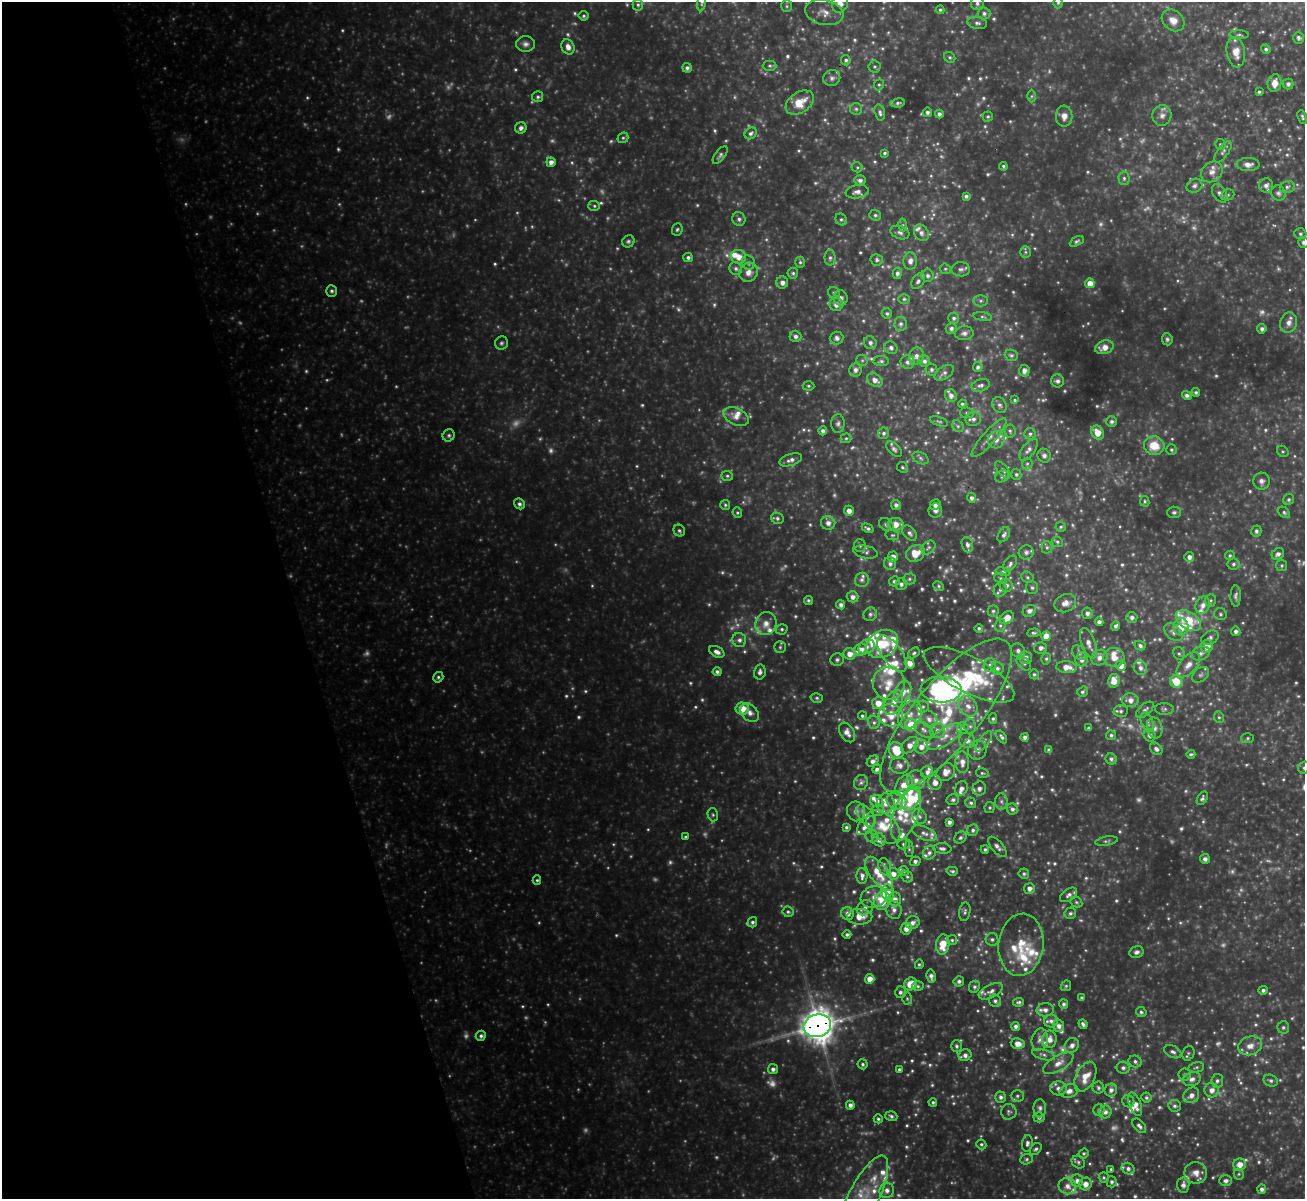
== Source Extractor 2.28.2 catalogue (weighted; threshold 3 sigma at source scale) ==
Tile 5 of 4 x 4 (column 1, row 2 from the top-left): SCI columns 2-1304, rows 2539-3735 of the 5214 x 5201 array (HDU 1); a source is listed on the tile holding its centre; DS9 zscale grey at full resolution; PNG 1307 x 1201 px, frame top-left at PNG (2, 2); each listed source drawn as its Kron ellipse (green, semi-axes under 4 px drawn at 4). Shown black and unused: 22% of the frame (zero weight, under 3 of 4 exposures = <1% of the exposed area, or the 3 px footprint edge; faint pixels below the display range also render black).
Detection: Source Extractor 2.28.2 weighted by HDU 2 'WHT'; one run over the whole footprint, this tile lists its part. Background 0.353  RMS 0.038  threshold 0.169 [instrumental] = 3 sigma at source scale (4.5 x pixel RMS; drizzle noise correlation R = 1.50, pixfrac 1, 0.05/0.05 arcsec/px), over >= 5 px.
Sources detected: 938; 115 too faint to see at this stretch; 2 inside a brighter object's white glare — neither listed nor drawn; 99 inside a brighter listed object's ellipse — not listed separately; of the other 722, all 500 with FLUX_AUTO >= 6.2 (the completeness limit of this list) listed and drawn (222 fainter detections not listed), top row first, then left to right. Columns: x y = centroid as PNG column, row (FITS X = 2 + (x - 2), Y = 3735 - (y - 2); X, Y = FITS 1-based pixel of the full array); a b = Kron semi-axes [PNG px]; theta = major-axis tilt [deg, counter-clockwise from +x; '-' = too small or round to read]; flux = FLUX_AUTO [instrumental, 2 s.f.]
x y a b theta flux
702 3 8 4 79 6.8
840 3 9 8 - 36
977 3 6 6 - 12
1058 3 5 5 - 6.5
638 5 6 5 - 7.9
787 6 6 5 - 7.8
940 10 4 4 - 6.8
824 13 19 12 -11 44
984 13 6 6 - 12
583 16 5 5 - 7
1173 20 12 10 -39 35
977 23 10 6 -10 13
1239 35 10 3 -3 6.9
1299 38 6 5 - 10
525 44 9 8 - 16
568 47 8 6 -67 25
1266 49 4 4 - 8.5
1236 52 15 9 -81 48
950 57 6 5 - 6.7
846 60 5 4 - 8.4
770 66 7 5 0 7
874 67 6 6 - 7.4
687 68 5 4 - 12
832 78 8 8 - 14
1275 83 9 7 77 35
1288 84 5 5 - 10
879 85 6 4 68 6.3
1259 92 4 4 - 6.4
1031 96 6 4 89 6.5
538 97 5 5 - 9.3
800 103 15 10 33 76
898 103 7 4 8 7.8
856 109 6 6 - 8.4
927 112 4 4 - 12
880 113 8 5 -74 12
939 114 4 4 - 14
988 116 5 5 - 6.4
1064 116 10 8 88 30
1162 116 10 9 - 23
1302 117 7 4 -68 7.6
521 128 6 5 - 16
751 133 6 5 - 11
623 138 6 5 - 7
1220 144 5 5 - 6.5
1223 152 13 5 54 12
885 153 3 3 - 6.3
720 155 10 5 52 9.7
551 162 5 4 - 21
1248 164 11 6 0 25
1003 166 4 4 - 6.9
857 167 5 5 - 6.2
1212 172 11 9 39 27
1124 178 6 5 - 9.4
860 180 6 5 - 14
1266 185 7 7 - 15
1194 186 8 6 27 13
1287 187 7 5 15 11
857 192 11 6 9 19
1220 193 10 6 -57 15
1278 193 8 7 - 11
1228 195 7 5 21 7.5
966 196 4 4 - 9.5
594 206 6 5 - 7.4
875 215 6 5 - 7.7
739 219 7 6 - 12
841 219 6 5 - 7.6
902 225 6 4 89 8.3
677 229 6 5 - 7.1
900 232 10 6 -20 15
921 233 8 7 - 18
1300 234 6 5 - 7.6
628 241 6 6 - 8.4
1077 241 8 4 29 8
1304 242 5 5 - 11
1025 252 6 5 - 7
738 257 7 7 - 36
688 258 5 4 - 11
830 258 8 5 -90 11
877 260 6 5 - 9.7
910 261 9 7 85 18
800 262 5 5 - 7.3
748 263 7 6 - 11
736 268 6 6 - 11
945 269 6 5 - 6.3
961 269 9 7 0 13
748 272 10 9 - 27
793 273 5 5 - 7.5
897 273 6 4 77 11
927 276 6 6 - 12
918 281 8 6 55 12
782 282 6 6 - 20
1090 283 5 5 - 36
332 291 6 5 - 8.6
834 293 6 5 - 9.1
841 298 8 7 - 15
904 299 6 5 - 7.4
981 301 7 5 0 8.4
836 304 7 6 - 23
887 314 5 5 - 7.5
982 317 9 3 -9 6.8
954 318 5 5 - 9.6
1289 323 10 8 72 22
901 324 7 6 - 13
951 329 5 5 - 12
1262 329 5 4 - 11
964 333 9 7 7 15
796 336 6 5 - 14
837 338 7 6 - 12
1167 339 6 5 - 8.2
501 343 7 6 - 8.9
870 343 6 6 - 13
1104 347 9 6 17 36
891 348 7 6 - 11
1011 355 7 5 -23 8.7
916 356 8 7 - 19
862 360 6 5 - 8.2
881 361 7 5 -1 8.7
924 361 6 5 - 13
908 362 7 6 - 14
978 367 5 5 - 9.4
855 370 6 6 - 17
931 370 6 5 - 8.8
1024 371 6 5 - 19
944 373 11 6 33 15
875 380 8 6 -32 24
1057 381 6 6 - 13
981 385 9 6 14 14
808 386 6 4 -3 6.3
1196 392 4 4 - 8.5
951 395 7 5 -57 17
1187 395 5 4 - 13
1015 400 4 4 - 7
962 404 4 4 - 6.6
999 405 8 6 -56 12
967 413 7 5 -11 8.7
736 417 13 8 -24 31
973 419 8 7 - 15
939 421 9 4 -18 7.1
1112 421 5 5 - 11
838 423 9 6 88 13
958 426 6 5 - 8.3
823 431 4 4 - 14
1010 431 6 5 - 8.2
1097 432 7 6 - 55
884 433 5 5 - 9.9
1030 434 5 5 - 9.2
449 435 6 5 - 8.5
846 438 5 5 - 6.4
989 438 25 6 49 34
996 440 8 8 - 28
1154 446 10 9 - 79
894 449 9 5 -45 11
1029 450 13 6 52 18
1171 450 5 5 - 6.3
1283 451 6 5 - 6.2
1044 456 7 6 - 12
920 458 8 5 -29 10
791 460 12 6 18 20
1027 464 6 5 - 7.4
902 467 6 5 - 6.5
1003 470 10 5 -51 10
1016 474 5 5 - 7.6
727 476 6 5 - 7
1002 476 7 5 29 10
1261 481 8 8 - 17
971 498 5 4 - 12
1289 499 6 5 - 8
1145 501 5 4 - 6.3
519 504 6 5 - 12
725 505 5 5 - 6.4
896 505 5 5 - 13
935 505 5 5 - 20
935 510 7 6 - 15
849 511 5 5 - 24
1174 512 7 6 - 9
1284 512 7 5 -41 8.1
737 513 5 4 - 6.2
777 518 6 5 - 9.8
828 523 7 6 - 22
896 524 8 6 0 46
886 525 8 6 -31 13
1061 527 5 5 - 6.5
868 528 6 4 -29 10
679 531 6 5 - 8
1256 531 6 5 - 10
910 533 9 6 -49 13
892 535 7 5 -12 6.9
1004 535 8 5 57 13
1057 542 6 5 - 7.3
967 545 8 5 -73 13
860 546 6 6 - 9
928 547 8 5 45 9
1047 547 6 5 - 9.1
865 552 12 6 -11 12
1026 552 7 7 - 14
915 553 10 8 28 66
1278 554 6 5 - 15
1230 555 5 4 - 6.5
893 557 5 5 - 27
1189 557 5 5 - 16
890 564 6 6 - 14
1010 564 9 5 56 12
1233 564 6 5 - 8.9
1282 565 5 5 - 7
1003 572 7 3 -10 6.3
1027 577 6 5 - 7.3
1001 578 6 5 - 7.2
909 579 6 5 - 8
862 580 7 7 - 12
894 581 5 5 - 8.4
901 584 6 5 - 11
1006 585 7 6 - 16
939 586 5 4 - 6.5
1032 588 6 6 - 8.4
1000 589 7 6 - 12
1236 596 10 5 90 12
853 597 6 5 - 19
808 600 4 4 - 7.2
1211 601 6 5 - 7.5
1065 603 11 9 24 29
841 605 4 4 - 16
1203 605 9 7 71 24
993 611 5 5 - 8.3
1029 611 7 5 27 15
1087 613 6 5 - 15
870 614 7 6 - 11
1220 614 6 6 - 7.7
1132 617 5 5 - 13
1007 618 7 5 38 46
1188 620 14 8 -33 170
1099 622 4 4 - 14
766 624 12 10 71 32
1000 625 6 5 - 9.2
1115 626 5 4 - 10
1181 627 9 7 87 81
979 628 4 4 - 7.7
782 629 6 5 - 8
1236 631 4 4 - 12
1173 632 11 7 -41 19
1034 633 7 4 4 7.3
1046 636 5 4 - 46
1210 637 9 6 24 12
739 640 7 6 - 15
1089 643 16 7 -70 27
882 644 17 13 33 140
1140 645 5 4 - 10
1207 646 6 6 - 37
780 647 6 6 - 7.8
867 647 8 7 - 15
1041 648 6 5 - 15
861 650 6 6 - 27
1018 650 7 6 - 12
717 652 8 5 -28 20
914 653 6 4 38 6.9
1079 653 8 6 -52 12
1201 653 9 7 22 17
850 654 6 6 - 29
892 654 21 10 -54 38
1179 654 7 5 -65 8.8
1026 657 6 6 - 16
1114 657 10 9 - 41
1099 658 8 7 - 24
1046 659 6 4 75 7.1
837 660 7 6 - 10
1082 660 7 6 - 19
910 663 5 4 - 28
1024 663 8 5 -43 9.4
990 665 7 6 - 11
1188 665 15 8 49 38
1121 666 5 5 - 39
1066 667 10 6 -4 36
997 668 6 6 - 12
1140 668 7 6 - 18
717 672 4 4 - 12
760 672 7 5 79 16
1034 674 5 4 - 6.8
969 675 50 17 -27 250
1200 675 9 6 38 12
438 677 5 5 - 7.9
1114 681 7 5 80 44
1176 682 6 6 - 96
889 683 16 16 - 72
941 689 20 13 -3 680
903 692 11 8 67 39
1082 692 5 5 - 8.6
817 698 6 5 - 7.4
1130 700 8 7 - 26
894 702 13 8 61 42
878 703 6 6 - 40
968 706 11 9 -52 32
923 707 6 6 - 8.1
742 709 6 6 - 73
1164 709 9 5 -2 9.9
1145 710 10 5 42 14
1121 711 7 6 - 9.8
750 713 10 7 -45 23
891 715 12 11 - 50
910 715 15 11 61 46
946 715 96 32 50 590
862 716 4 4 - 7.1
1219 717 6 5 - 6.6
929 719 9 7 -48 22
993 719 5 4 - 6.7
874 722 6 6 - 9.3
1147 722 10 6 -64 14
911 725 6 6 - 94
970 726 7 6 - 11
963 728 6 5 - 8.9
1089 728 4 3 - 7.7
1155 728 10 7 -78 19
924 730 10 6 -34 17
937 730 7 7 - 18
847 732 11 7 -58 22
1111 735 5 4 - 8.4
1150 735 6 6 - 15
945 737 20 8 33 47
1002 737 7 4 -54 9.6
1025 737 4 4 - 15
1248 738 6 5 - 7
967 740 8 7 - 22
984 741 12 5 54 12
910 745 10 6 41 29
921 747 7 7 - 25
1156 749 7 5 -45 13
896 750 8 7 - 100
977 750 10 9 - 19
1049 750 4 4 - 12
1191 754 4 3 - 6.7
1111 759 6 5 - 10
873 761 6 4 37 16
962 762 11 7 -88 27
899 765 9 8 - 24
1304 768 6 5 - 9.9
877 769 5 4 - 9.9
927 772 6 6 - 16
946 772 10 8 43 33
982 773 6 5 - 6.6
916 780 10 9 - 30
935 782 7 6 - 28
861 783 8 7 - 13
904 785 12 7 58 52
961 788 7 6 - 18
979 789 7 6 - 20
1202 798 7 4 58 9.9
911 799 13 8 59 150
953 800 6 5 - 12
876 801 6 6 - 18
896 801 10 8 -23 27
1001 801 8 6 -88 12
886 803 10 9 - 31
971 803 6 5 - 8.6
990 808 5 5 - 6.6
1012 809 6 5 - 13
878 810 6 5 - 11
856 811 10 9 - 22
906 814 27 12 70 89
713 815 7 5 -75 7.5
866 816 13 7 -53 32
919 816 8 6 -48 12
949 822 4 4 - 14
866 825 11 6 50 36
846 827 4 3 - 7.6
883 827 20 13 -43 76
973 830 6 5 - 11
924 833 13 6 -23 21
872 836 6 6 - 12
685 837 4 4 - 7.2
960 837 7 5 43 10
879 840 7 6 - 20
1106 841 11 4 10 8.8
903 844 6 5 - 8.6
997 847 12 5 -49 16
942 848 9 5 -4 12
909 849 8 4 -89 6.9
985 849 4 3 - 7.2
929 853 7 6 - 13
1205 859 5 5 - 13
915 861 5 5 - 11
885 867 9 6 -72 14
904 871 5 4 - 8.5
952 871 5 4 - 7.4
879 874 20 9 -54 60
893 874 6 5 - 24
1024 874 5 5 - 8
862 876 8 5 -89 16
907 877 6 5 - 7.6
537 880 5 4 - 6.5
1029 888 5 5 - 18
888 892 8 6 -77 29
1069 895 10 5 36 14
874 897 13 10 18 39
895 899 7 6 - 21
882 901 9 8 - 93
1076 902 6 5 - 6.5
865 908 8 7 - 20
894 910 9 7 -76 18
788 912 5 5 - 7.5
965 912 9 5 82 9.4
1070 913 6 5 - 9
847 914 6 6 - 23
860 917 12 8 1 44
752 922 5 4 - 10
912 923 7 6 - 19
906 929 6 5 - 24
847 935 4 4 - 9.9
992 939 6 6 - 10
952 940 5 5 - 6.4
943 944 10 6 83 73
1021 945 31 22 83 120
1136 952 7 6 - 14
919 964 5 4 - 6.3
931 976 6 4 -78 16
870 979 5 4 - 39
959 981 5 5 - 11
910 984 7 6 - 64
918 986 5 5 - 6.9
1066 986 6 5 - 6.4
974 987 6 5 - 8.8
1263 990 5 4 - 9
991 991 13 6 26 17
900 992 6 5 - 11
1081 998 3 3 - 7.1
907 999 6 5 - 6.8
995 1001 6 6 - 9.6
1019 1002 5 4 - 7.9
1064 1004 5 4 - 11
1045 1010 8 6 4 21
1141 1012 5 5 - 8.2
1051 1021 7 6 - 14
1083 1024 5 3 - 11
817 1026 14 11 14 6900
1016 1026 4 4 - 13
1059 1026 6 5 - 18
1283 1027 6 6 - 8.2
481 1036 5 5 - 11
1049 1039 9 7 80 27
1040 1040 11 8 76 19
1018 1044 7 5 -9 32
1072 1045 8 6 48 21
956 1046 6 5 - 9.1
1250 1046 12 9 17 34
1173 1052 9 5 -28 12
1188 1053 7 6 - 8.1
965 1055 6 5 - 16
1043 1055 12 5 -16 12
1135 1061 6 6 - 11
1058 1063 17 7 30 31
862 1064 5 5 - 8.3
1196 1067 8 5 12 7.6
1123 1068 6 6 - 12
773 1069 5 5 - 14
899 1069 3 3 - 8.4
1185 1074 6 6 - 8.7
1085 1077 16 9 63 54
1192 1079 9 7 19 20
1217 1081 7 6 - 12
1271 1081 7 5 -24 9.3
1058 1088 8 7 - 19
1098 1088 6 6 - 8.7
1111 1090 6 6 - 16
1212 1090 7 7 - 27
1069 1091 9 6 13 23
1191 1095 8 7 - 23
1017 1096 6 5 - 10
1001 1097 5 5 - 12
1146 1098 5 5 - 8
1128 1101 6 5 - 8.7
933 1102 4 4 - 7.4
1135 1104 12 5 -68 29
850 1105 4 4 - 15
1175 1106 6 5 - 10
1040 1108 9 6 89 13
1099 1110 6 5 - 9.1
1009 1112 8 8 - 11
1105 1112 6 6 - 15
891 1116 6 5 - 8.8
1039 1117 5 5 - 13
878 1119 5 4 - 6.8
1139 1126 8 5 -49 13
1027 1143 8 5 83 11
981 1144 5 5 - 7.4
1036 1149 7 5 48 8.3
1084 1153 5 4 - 6.4
1026 1159 6 5 - 7.4
1078 1162 7 6 - 8.6
1240 1164 6 6 - 40
1111 1169 3 3 - 6.4
1128 1169 6 5 - 12
1196 1173 11 11 - 35
1239 1174 5 5 - 6.8
1104 1177 5 5 - 6.2
1077 1181 6 6 - 19
1226 1181 6 5 - 13
1111 1182 5 5 - 9.8
1085 1184 6 6 - 27
1183 1185 8 6 85 18
1067 1186 9 8 - 27
1262 1189 5 4 - 13
887 1190 8 7 - 20
863 1198 47 15 63 150
Overlapping masked pixels (flux is a lower limit): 1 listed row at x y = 817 1026
Isophote crosses this tile's border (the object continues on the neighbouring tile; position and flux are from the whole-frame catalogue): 6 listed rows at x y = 702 3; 840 3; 1058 3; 1304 242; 1304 768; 863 1198